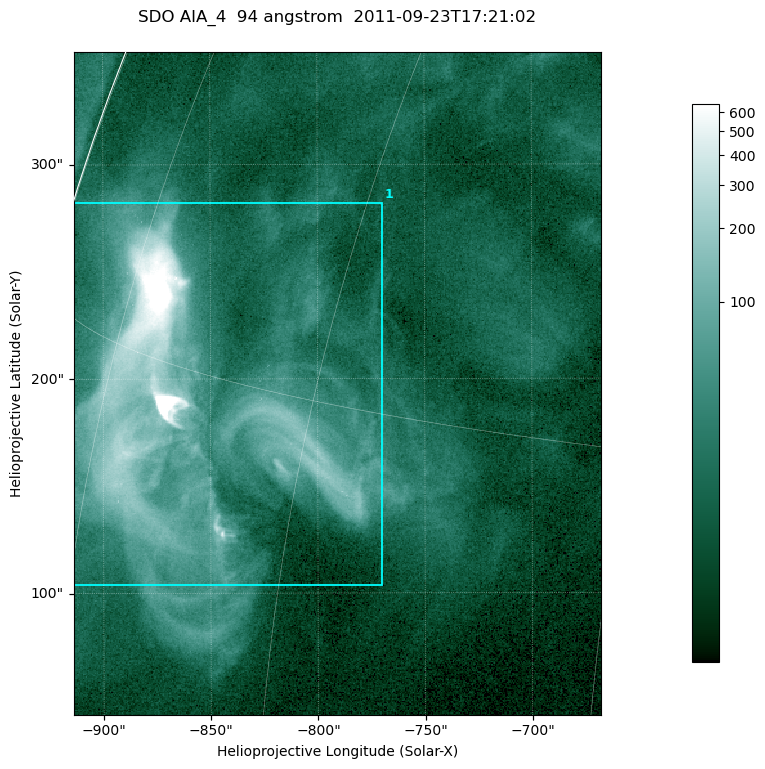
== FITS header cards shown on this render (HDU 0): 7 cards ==
TELESCOP= 'SDO     '           /
INSTRUME= 'AIA_4   '           /
WAVELNTH=                   94 /
WAVEUNIT= 'angstrom'           /
DATE-OBS= '2011-09-23T17:21:02.12' /
CTYPE1  = 'HPLN-TAN'           /
CTYPE2  = 'HPLT-TAN'           /

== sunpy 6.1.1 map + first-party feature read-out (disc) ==
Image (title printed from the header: SDO AIA_4  94 angstrom  2011-09-23T17:21:02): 410 x 515 px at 0.6 arcsec/px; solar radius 957 arcsec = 1594 px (partial field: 2.6% of the solar disc is inside the frame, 99% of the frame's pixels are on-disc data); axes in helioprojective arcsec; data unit not stated in the header (colour bar unlabelled)
Pointing: header CRPIX1/2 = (2058.48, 2043.05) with CRVAL1/2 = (0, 0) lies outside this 410 x 515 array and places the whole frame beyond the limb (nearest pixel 1.41 R_sun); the SolarSoft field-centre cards XCEN/YCEN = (-790.8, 197.8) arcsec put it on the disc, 1307 arcsec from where CRPIX/CRVAL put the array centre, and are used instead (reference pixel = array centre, CRVAL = XCEN/YCEN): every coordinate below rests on XCEN/YCEN
Orientation: roll -0.138 deg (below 1 deg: not rotated)
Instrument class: DISC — disc imager (sunpy class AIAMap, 94 A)
Bright regions (active regions / flare kernels): reference = the on-disc median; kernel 3 px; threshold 5 sigma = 53.5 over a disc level ~14.3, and >= 1.15x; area >= 211 px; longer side >= 5 px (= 3 arcsec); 1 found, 1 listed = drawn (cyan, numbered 1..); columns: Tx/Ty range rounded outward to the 2 arcsec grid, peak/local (2 s.f.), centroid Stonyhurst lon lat
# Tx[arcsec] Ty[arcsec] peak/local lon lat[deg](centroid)
1 -914..-768 104..284 242 -68 +14